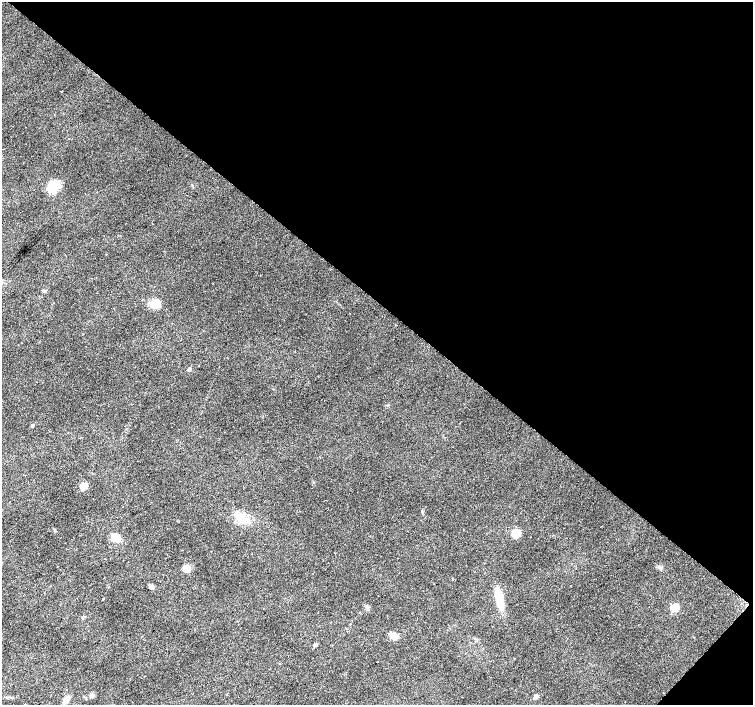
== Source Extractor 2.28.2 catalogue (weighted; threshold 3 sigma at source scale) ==
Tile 8 of 4 x 4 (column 4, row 2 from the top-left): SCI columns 4509-6009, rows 3048-4452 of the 6009 x 6027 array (HDU 1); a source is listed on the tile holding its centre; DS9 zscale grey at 2 x 2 block average (1 PNG px = mean of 2 x 2 image px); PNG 755 x 707 px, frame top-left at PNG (2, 2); no overlay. Shown black and unused: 44% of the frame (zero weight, under 2 of 3 exposures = <1% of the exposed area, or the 3 px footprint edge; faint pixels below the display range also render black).
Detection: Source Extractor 2.28.2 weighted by HDU 2 'WHT'; one run over the whole footprint, this tile lists its part. Background 0.0153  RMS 0.0065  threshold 0.0292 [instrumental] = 3 sigma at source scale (4.5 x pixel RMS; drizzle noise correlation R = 1.50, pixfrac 1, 0.0396/0.0396 arcsec/px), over >= 5 px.
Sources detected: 25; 2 inside a brighter listed object's ellipse — not listed separately; the other 23 listed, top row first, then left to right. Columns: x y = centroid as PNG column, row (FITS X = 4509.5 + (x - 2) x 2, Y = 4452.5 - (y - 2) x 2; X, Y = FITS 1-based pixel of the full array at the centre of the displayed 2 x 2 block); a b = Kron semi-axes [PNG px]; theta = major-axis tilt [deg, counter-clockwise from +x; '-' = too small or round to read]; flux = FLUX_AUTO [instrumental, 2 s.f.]
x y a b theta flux
53 186 14 9 24 31
106 254 2 2 - 1.3
44 291 4 3 - 1.8
154 304 11 8 75 12
189 369 3 3 - 6.3
32 425 2 2 - 4.3
84 486 3 3 - 53
239 518 20 10 -41 22
516 533 4 3 - 81
116 537 12 9 -20 14
660 567 5 4 - 3.4
187 569 9 7 -59 8.5
151 586 5 4 - 4.4
499 598 13 9 -84 23
103 599 2 2 - 0.99
367 607 5 4 - 2.6
675 608 3 3 - 58
394 636 7 6 - 12
315 645 3 2 - 6
514 658 2 2 - 0.88
91 695 6 5 - 3.3
536 697 3 3 - 14
66 700 10 5 46 8
Diffuse or blended objects may show on this block-average render without a row.